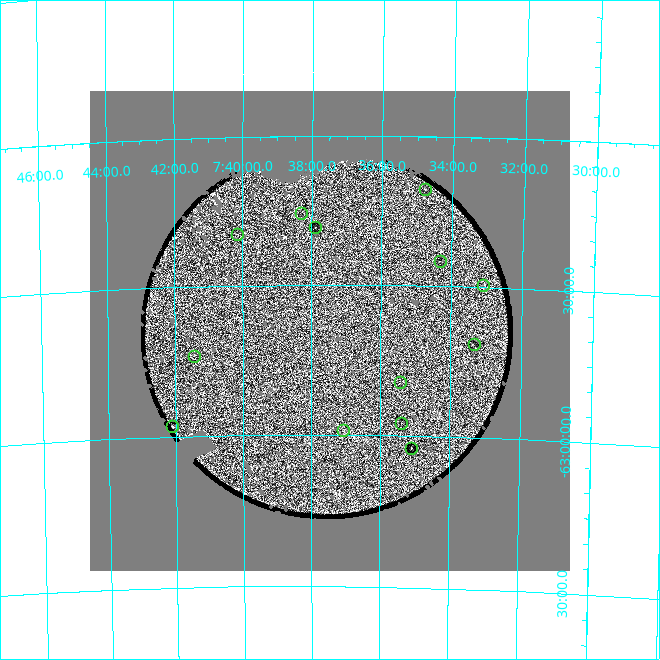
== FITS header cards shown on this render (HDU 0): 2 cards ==
NAXIS1  =                  480 / length of data axis 1
NAXIS2  =                  480 / length of data axis 2

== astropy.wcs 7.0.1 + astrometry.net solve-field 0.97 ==
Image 480 x 480 px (HDU 0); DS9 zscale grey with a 90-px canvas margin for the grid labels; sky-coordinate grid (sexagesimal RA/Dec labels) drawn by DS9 from the SOLVED WCS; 13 Tycho-2 reference stars matched to detected sources circled (green)
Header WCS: RA---TAN/DEC--TAN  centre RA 07:37:29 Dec -62:39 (114.37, -62.65 deg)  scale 12 arcsec/px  FOV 96.0' x 96.0'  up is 0 deg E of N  parity normal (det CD < 0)
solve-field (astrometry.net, Tycho-2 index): VERIFIED the header's WCS against the Tycho-2 star catalogue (verified at 4 index scales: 4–11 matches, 0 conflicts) and refined it, rather than solving blind
Solved WCS: RA---TAN-SIP/DEC--TAN-SIP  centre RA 07:37:28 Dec -62:39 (114.37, -62.65 deg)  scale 12 arcsec/px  FOV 95.8' x 96.1'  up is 0 deg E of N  parity normal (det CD < 0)
The solver's refit moves the header's centre by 14 arcsec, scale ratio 0.9976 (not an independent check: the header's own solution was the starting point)
Tycho-2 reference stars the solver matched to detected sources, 13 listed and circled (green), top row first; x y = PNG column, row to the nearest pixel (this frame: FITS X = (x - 90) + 1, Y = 480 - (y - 91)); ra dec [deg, ICRS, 3 dp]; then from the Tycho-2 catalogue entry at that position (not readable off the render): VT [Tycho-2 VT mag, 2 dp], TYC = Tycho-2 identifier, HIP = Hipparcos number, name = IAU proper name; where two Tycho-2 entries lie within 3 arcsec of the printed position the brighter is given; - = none
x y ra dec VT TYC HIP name
425 189 113.691 -62.176 10.26 8914-1137-1 - -
301 213 114.577 -62.258 9.85 8914-1422-1 - -
315 227 114.473 -62.305 9.22 8914-1546-1 - -
237 234 115.042 -62.325 10.74 8914-1463-1 - -
440 261 113.580 -62.415 9.40 8914-1100-1 36820 -
483 285 113.277 -62.492 11.14 8914-803-1 - -
474 344 113.333 -62.691 10.22 8914-761-1 - -
194 356 115.361 -62.730 8.88 8914-881-1 - -
400 382 113.856 -62.823 10.75 8914-721-1 - -
401 423 113.844 -62.956 9.43 8914-439-1 - -
172 426 115.525 -62.964 9.47 8914-222-1 - -
343 430 114.263 -62.985 10.34 8914-262-1 - -
411 448 113.770 -63.040 8.78 8914-360-1 36891 -